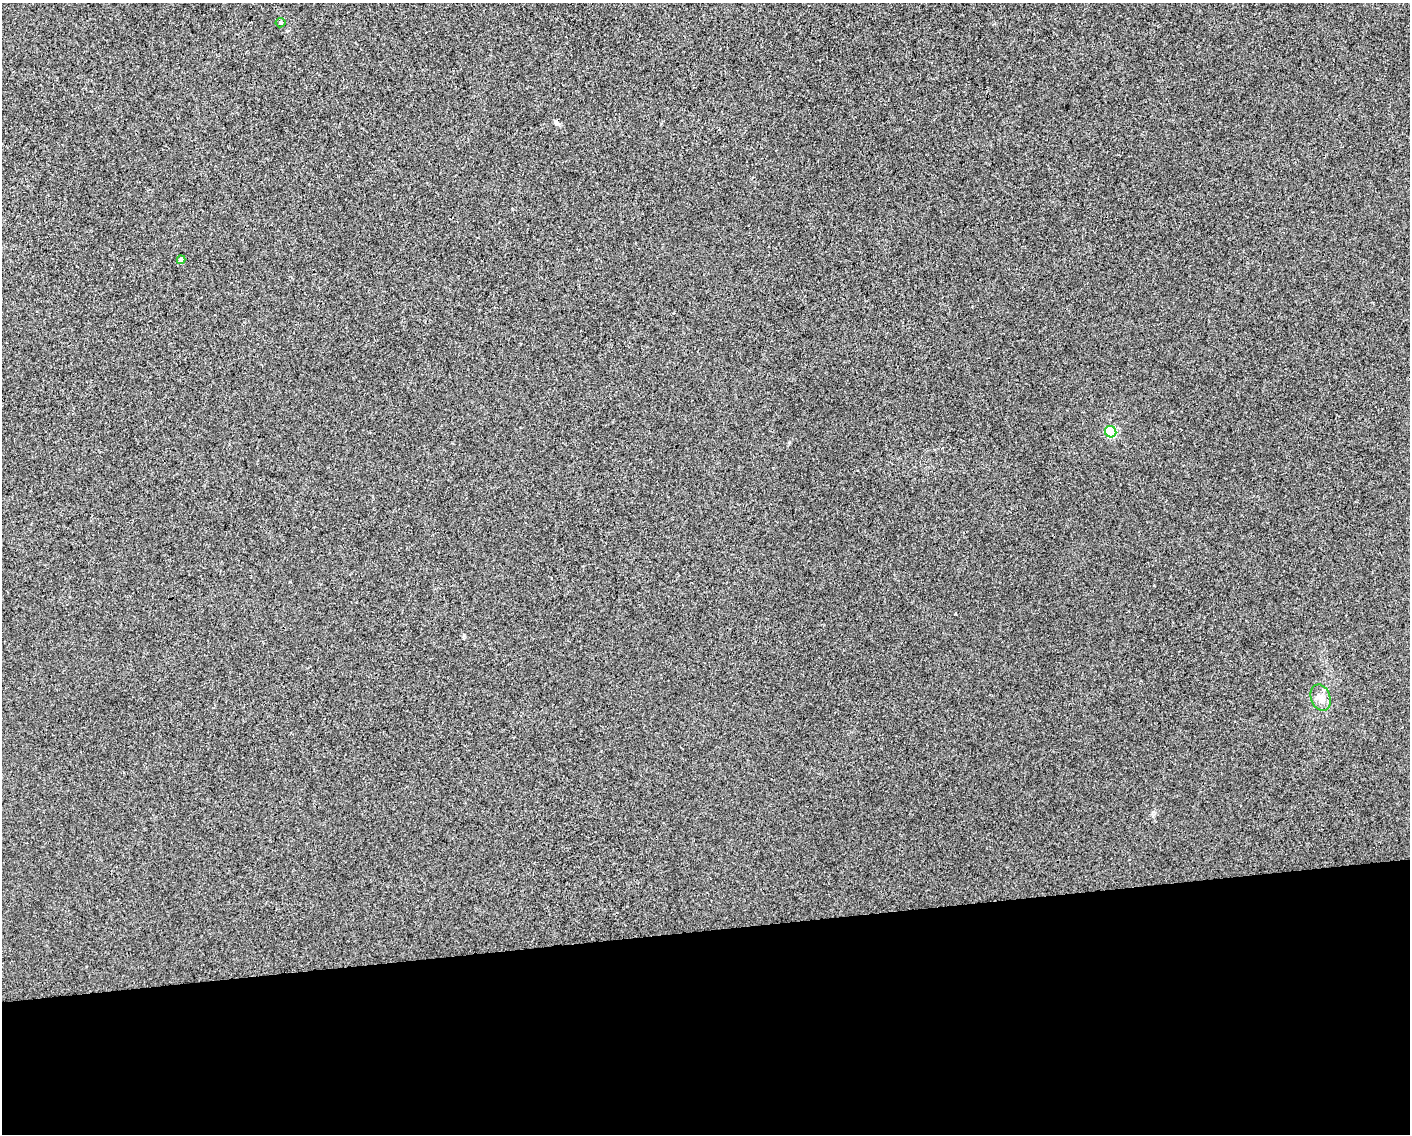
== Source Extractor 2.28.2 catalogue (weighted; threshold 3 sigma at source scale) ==
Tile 11 of 3 x 4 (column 2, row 4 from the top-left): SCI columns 1414-2821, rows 1-1132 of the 4275 x 4526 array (HDU 1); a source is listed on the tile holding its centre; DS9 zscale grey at full resolution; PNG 1412 x 1136 px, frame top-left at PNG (2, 3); each listed source drawn as its Kron ellipse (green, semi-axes under 4 px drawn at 4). Shown black and unused: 18% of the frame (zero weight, under 3 of 4 exposures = <1% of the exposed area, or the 3 px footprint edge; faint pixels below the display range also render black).
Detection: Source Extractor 2.28.2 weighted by HDU 2 'WHT'; one run over the whole footprint, this tile lists its part. Background 1.56e-04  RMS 0.0036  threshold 0.0161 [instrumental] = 3 sigma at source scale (4.5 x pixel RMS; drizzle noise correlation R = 1.50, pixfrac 1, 0.0396/0.0396 arcsec/px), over >= 5 px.
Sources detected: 4; all 4 listed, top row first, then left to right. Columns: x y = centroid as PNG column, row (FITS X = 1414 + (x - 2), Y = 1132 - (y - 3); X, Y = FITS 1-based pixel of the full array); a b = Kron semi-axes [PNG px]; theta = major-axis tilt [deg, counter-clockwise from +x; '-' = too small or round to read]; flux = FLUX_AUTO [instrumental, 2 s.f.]
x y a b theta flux
281 23 5 4 - 0.52
181 260 4 4 - 1.7
1111 432 6 5 - 27
1321 698 13 9 -70 2.9